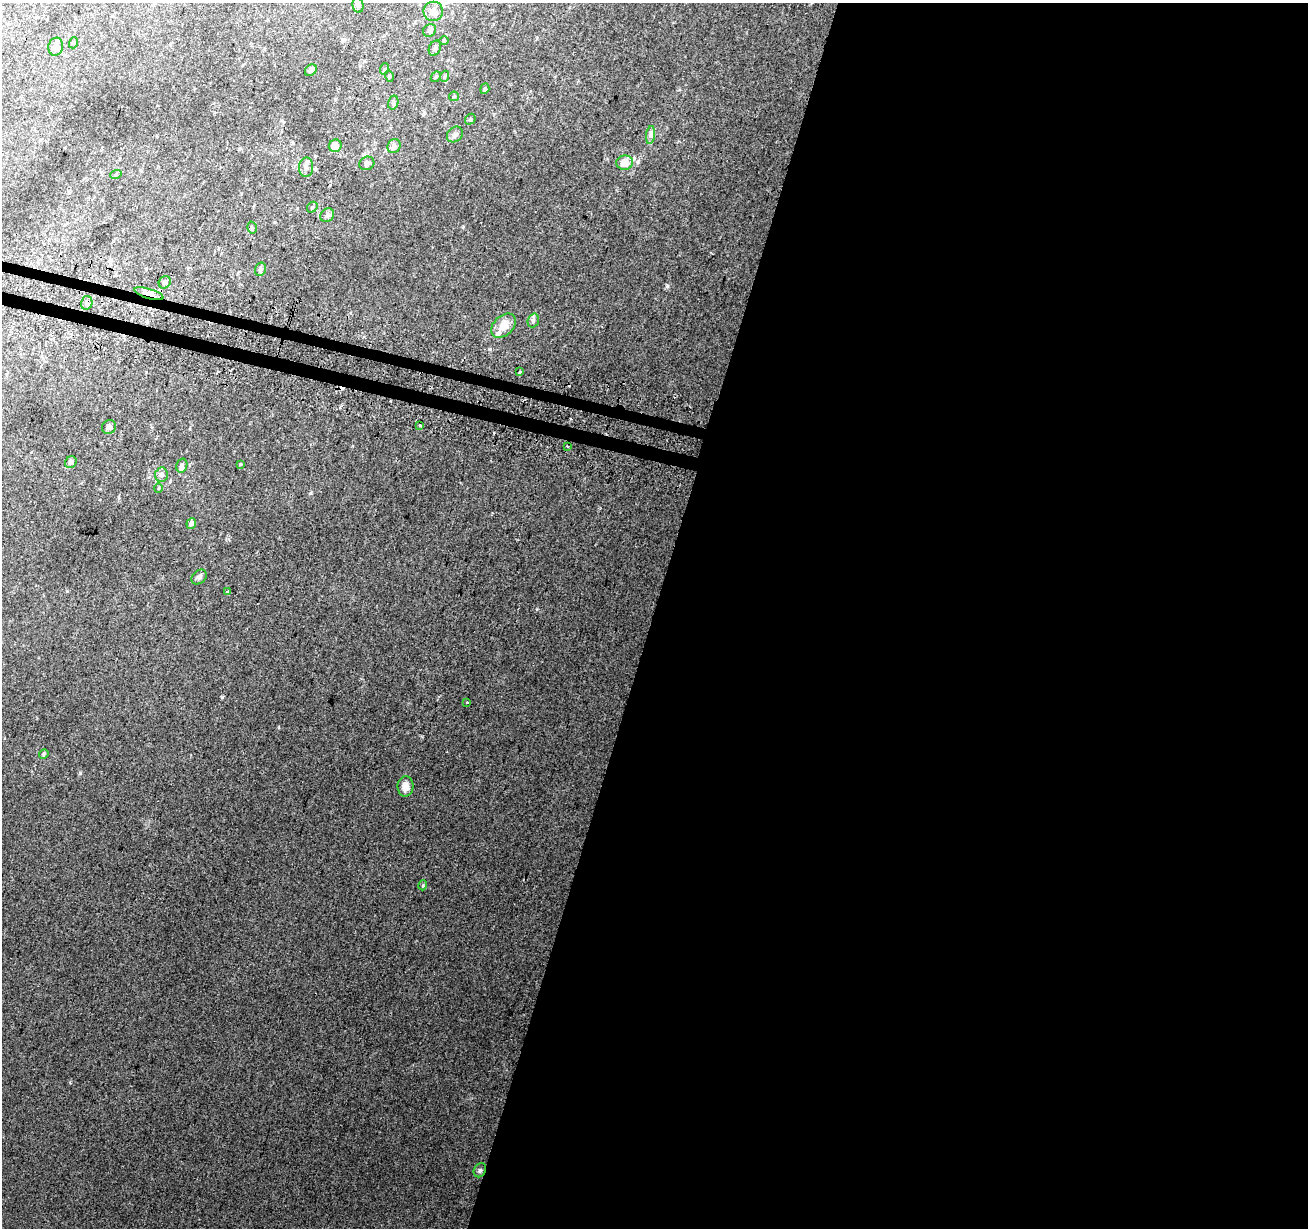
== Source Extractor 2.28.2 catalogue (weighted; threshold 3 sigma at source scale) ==
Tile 12 of 4 x 4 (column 4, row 3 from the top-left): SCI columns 3928-5233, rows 1474-2699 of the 5251 x 5463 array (HDU 1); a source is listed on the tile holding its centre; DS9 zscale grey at full resolution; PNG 1310 x 1230 px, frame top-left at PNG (2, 3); each listed source drawn as its Kron ellipse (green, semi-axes under 4 px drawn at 4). Shown black and unused: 51% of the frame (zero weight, under 2 of 3 exposures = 2% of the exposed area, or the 3 px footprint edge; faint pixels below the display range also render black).
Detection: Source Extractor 2.28.2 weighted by HDU 2 'WHT'; one run over the whole footprint, this tile lists its part. Background 0.0565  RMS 0.01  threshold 0.047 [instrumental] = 3 sigma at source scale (4.5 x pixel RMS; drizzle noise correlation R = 1.50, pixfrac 1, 0.0396/0.0396 arcsec/px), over >= 5 px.
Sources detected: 58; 4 cosmic-ray / hot-pixel residue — neither listed nor drawn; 4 inside a brighter listed object's ellipse — not listed separately; the other 50 listed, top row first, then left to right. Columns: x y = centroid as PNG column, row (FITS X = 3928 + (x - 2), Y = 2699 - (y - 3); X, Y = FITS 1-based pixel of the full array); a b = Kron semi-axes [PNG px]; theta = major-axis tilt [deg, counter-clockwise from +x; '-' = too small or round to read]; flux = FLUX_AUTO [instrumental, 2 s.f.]
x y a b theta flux
358 5 8 5 -79 2.3
433 11 10 9 - 7.5
430 30 7 6 - 2.2
444 41 5 3 - 0.88
73 43 5 3 - 0.92
56 47 9 7 72 6.1
435 48 8 5 66 2.6
384 69 6 3 69 1
311 70 6 5 - 3.8
389 76 5 3 - 0.95
445 76 6 3 70 1.2
436 77 6 4 44 1.3
485 89 5 4 - 1.5
454 96 5 5 - 1.2
393 103 7 5 76 2.1
470 119 6 4 49 1.4
455 134 9 7 44 4.1
651 135 9 4 82 2.8
335 146 6 6 - 8.7
394 146 7 6 - 4.4
367 163 7 6 - 2.8
625 163 8 7 - 11
306 167 10 7 87 4.2
116 174 6 3 20 1.1
312 207 6 4 49 1.6
327 215 7 6 - 3.1
252 228 6 4 -76 1.6
260 269 7 5 75 2.8
165 282 6 5 - 2.5
149 294 15 5 -17 6.7
87 303 7 5 76 3.1
533 320 7 5 70 2.3
504 326 14 10 44 15
520 372 4 3 - 2.8
420 425 3 3 - 4.7
109 427 7 7 - 3.4
567 446 3 2 - 1.4
71 462 6 5 - 3.6
240 464 4 4 - 0.9
182 466 7 5 73 2.5
161 475 7 6 - 4.2
158 488 5 3 - 0.85
191 523 5 5 - 4.5
199 577 8 6 42 3.3
227 591 4 3 - 2.2
467 702 3 2 - 1.6
44 754 5 4 - 1.4
405 786 10 8 88 7.9
423 885 5 3 - 1
480 1170 7 5 61 2.2
Overlapping masked pixels (flux is a lower limit): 2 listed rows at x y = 149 294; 87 303
Isophote crosses this tile's border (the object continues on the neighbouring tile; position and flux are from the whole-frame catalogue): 1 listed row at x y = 433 11
Unlisted compact peaks at least as high as the median listed source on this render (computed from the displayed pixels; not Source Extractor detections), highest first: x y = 222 697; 667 286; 80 773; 310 493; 490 349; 463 227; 67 591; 536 609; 340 407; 352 446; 119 498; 279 728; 679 90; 229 539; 364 337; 190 429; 37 718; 146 372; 311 110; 679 141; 424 112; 537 38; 100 489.